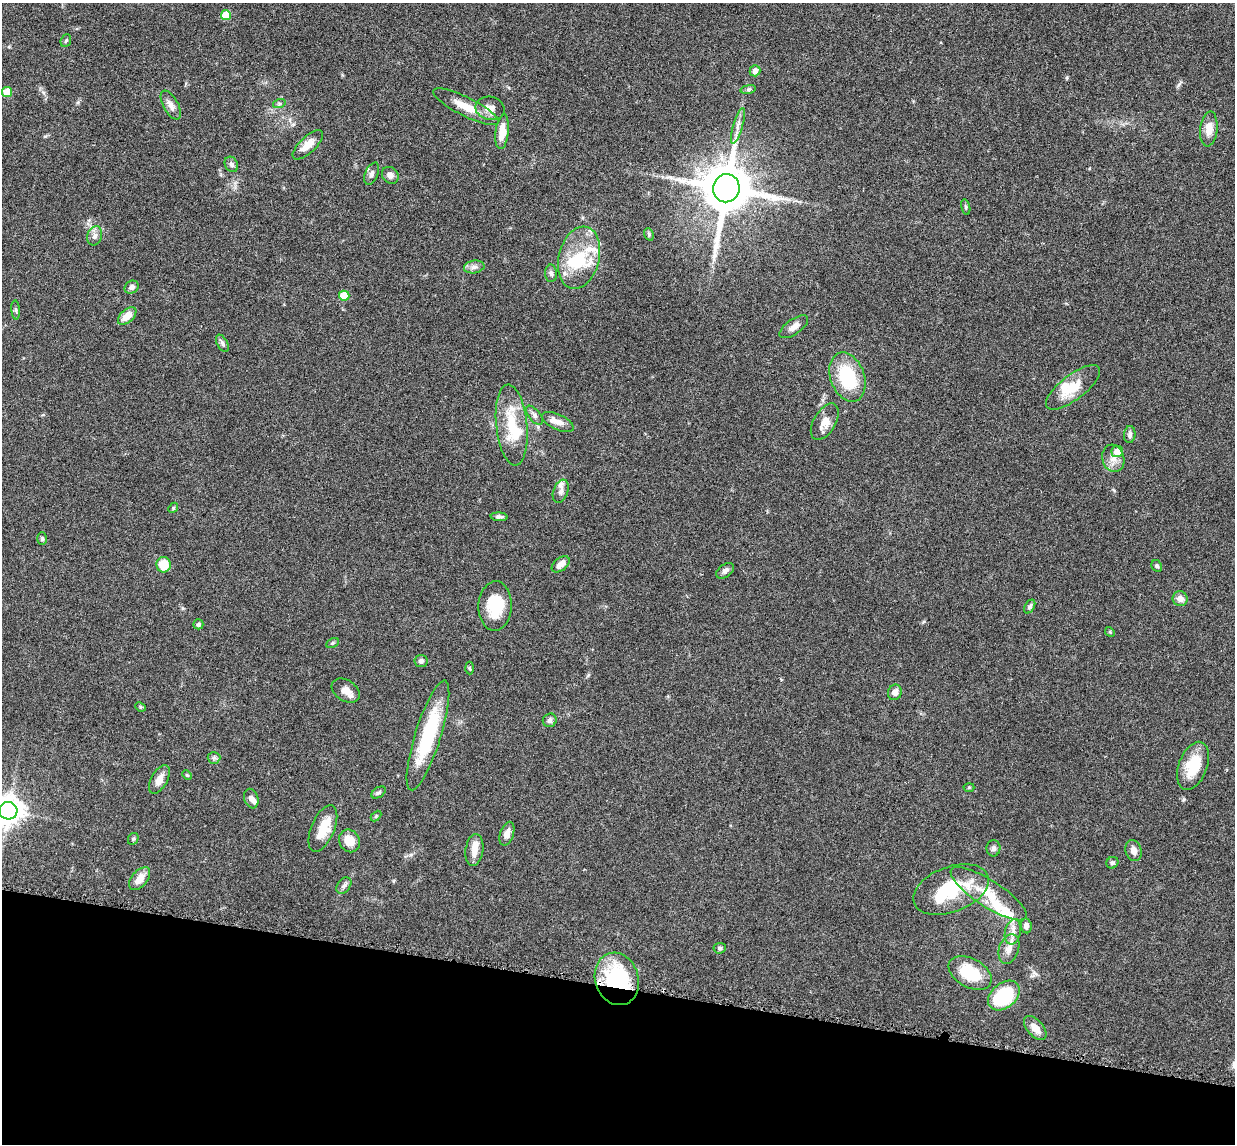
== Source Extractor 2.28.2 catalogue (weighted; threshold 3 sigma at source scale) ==
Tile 15 of 4 x 4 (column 3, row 4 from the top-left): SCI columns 2557-3789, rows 155-1296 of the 5085 x 5014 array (HDU 1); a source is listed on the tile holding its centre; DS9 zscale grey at full resolution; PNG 1237 x 1146 px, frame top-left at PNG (2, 3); each listed source drawn as its Kron ellipse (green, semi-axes under 4 px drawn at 4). Shown black and unused: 14% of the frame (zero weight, under 3 of 6 exposures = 3% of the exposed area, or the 3 px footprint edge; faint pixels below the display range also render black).
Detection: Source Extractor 2.28.2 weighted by HDU 2 'WHT'; one run over the whole footprint, this tile lists its part. Background 0.0461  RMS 0.0033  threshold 0.0133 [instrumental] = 3 sigma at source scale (4.09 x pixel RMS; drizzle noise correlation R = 1.36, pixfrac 0.8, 0.05/0.05 arcsec/px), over >= 5 px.
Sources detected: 102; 4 inside a brighter object's white glare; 1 long thin detection or spike segment (spike, bleed or trail) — neither listed nor drawn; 9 inside a brighter listed object's ellipse — not listed separately; the other 88 listed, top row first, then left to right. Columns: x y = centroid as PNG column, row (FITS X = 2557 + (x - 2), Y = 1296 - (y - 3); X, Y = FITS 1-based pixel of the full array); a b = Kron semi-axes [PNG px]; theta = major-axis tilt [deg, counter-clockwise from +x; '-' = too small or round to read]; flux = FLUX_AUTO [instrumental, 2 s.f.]
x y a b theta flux
226 15 5 5 - 6.6
66 41 6 5 - 0.47
755 71 5 5 - 1.7
748 89 8 4 9 0.46
7 92 5 5 - 7.9
279 104 6 4 18 0.46
171 105 16 7 -61 1.8
466 107 36 9 -27 5.7
490 108 15 11 -13 2.5
738 126 18 4 73 1.7
1209 129 17 8 84 3.8
502 132 17 6 83 4
308 145 19 8 43 3.4
231 164 8 6 -60 0.92
372 174 12 6 66 1.1
390 175 9 7 -45 1.4
726 188 14 13 - 1700
966 207 8 4 -77 0.48
649 234 6 4 -71 0.44
95 236 10 7 69 1.2
579 258 32 20 76 13
474 267 10 6 9 1.2
551 273 9 6 -89 0.74
132 287 7 6 - 1.1
344 296 5 5 - 7.9
16 310 9 4 -85 0.56
127 316 11 6 41 3.4
794 327 17 7 35 2
222 343 9 5 -60 0.85
847 377 25 17 -70 17
1073 387 33 12 38 7
534 415 11 6 -50 1.1
558 422 17 7 -25 2.6
825 422 20 11 59 3.3
512 425 41 15 -84 12
1130 435 8 5 84 0.79
1117 452 6 5 - 3.3
1113 458 14 11 -74 2.7
561 491 12 7 69 1.5
173 508 6 4 47 0.37
499 517 8 4 -4 0.83
42 539 6 4 88 0.51
561 564 10 6 38 2.3
164 565 8 7 - 5.8
1157 566 6 5 - 0.53
725 571 10 6 36 0.99
1180 599 7 7 - 1.9
495 606 25 16 87 10
1030 606 7 4 59 0.73
198 624 5 5 - 0.77
1110 632 5 4 - 0.34
332 643 7 4 28 0.43
421 661 6 6 - 0.94
469 668 6 4 -87 0.4
346 691 15 10 -32 2.5
895 692 8 6 67 1.7
140 707 5 4 - 0.37
550 720 7 6 - 1.1
428 735 57 13 72 21
214 758 6 6 - 0.62
1193 766 25 14 69 8.9
187 775 5 3 - 0.28
159 779 16 8 61 2.5
969 787 5 3 - 0.31
379 792 8 5 34 0.62
251 799 10 7 -71 1.4
8 811 9 8 - 390
376 816 6 4 46 0.38
323 829 25 11 67 5.6
507 834 12 6 71 1.9
133 839 6 5 - 0.51
349 841 12 10 -59 4.1
993 848 8 7 - 0.92
474 850 16 9 82 2.9
1134 851 11 8 -73 1.8
1112 863 6 5 - 0.58
140 879 13 8 49 3.1
344 886 9 6 50 0.91
951 889 39 22 21 16
989 894 44 13 -33 9
1026 926 7 5 -83 1.2
1013 932 13 8 78 2.3
720 948 6 5 - 0.66
1009 949 15 9 70 2.6
970 973 23 14 -29 10
617 979 27 21 -72 26
1004 996 18 12 39 19
1035 1028 14 8 -48 2.9
Overlapping masked pixels (flux is a lower limit): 1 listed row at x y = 617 979
Isophote crosses this tile's border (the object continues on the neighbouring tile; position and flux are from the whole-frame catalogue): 1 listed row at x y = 8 811
Unlisted compact peaks at least as high as the median listed source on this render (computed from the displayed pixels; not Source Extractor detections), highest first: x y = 1184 799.